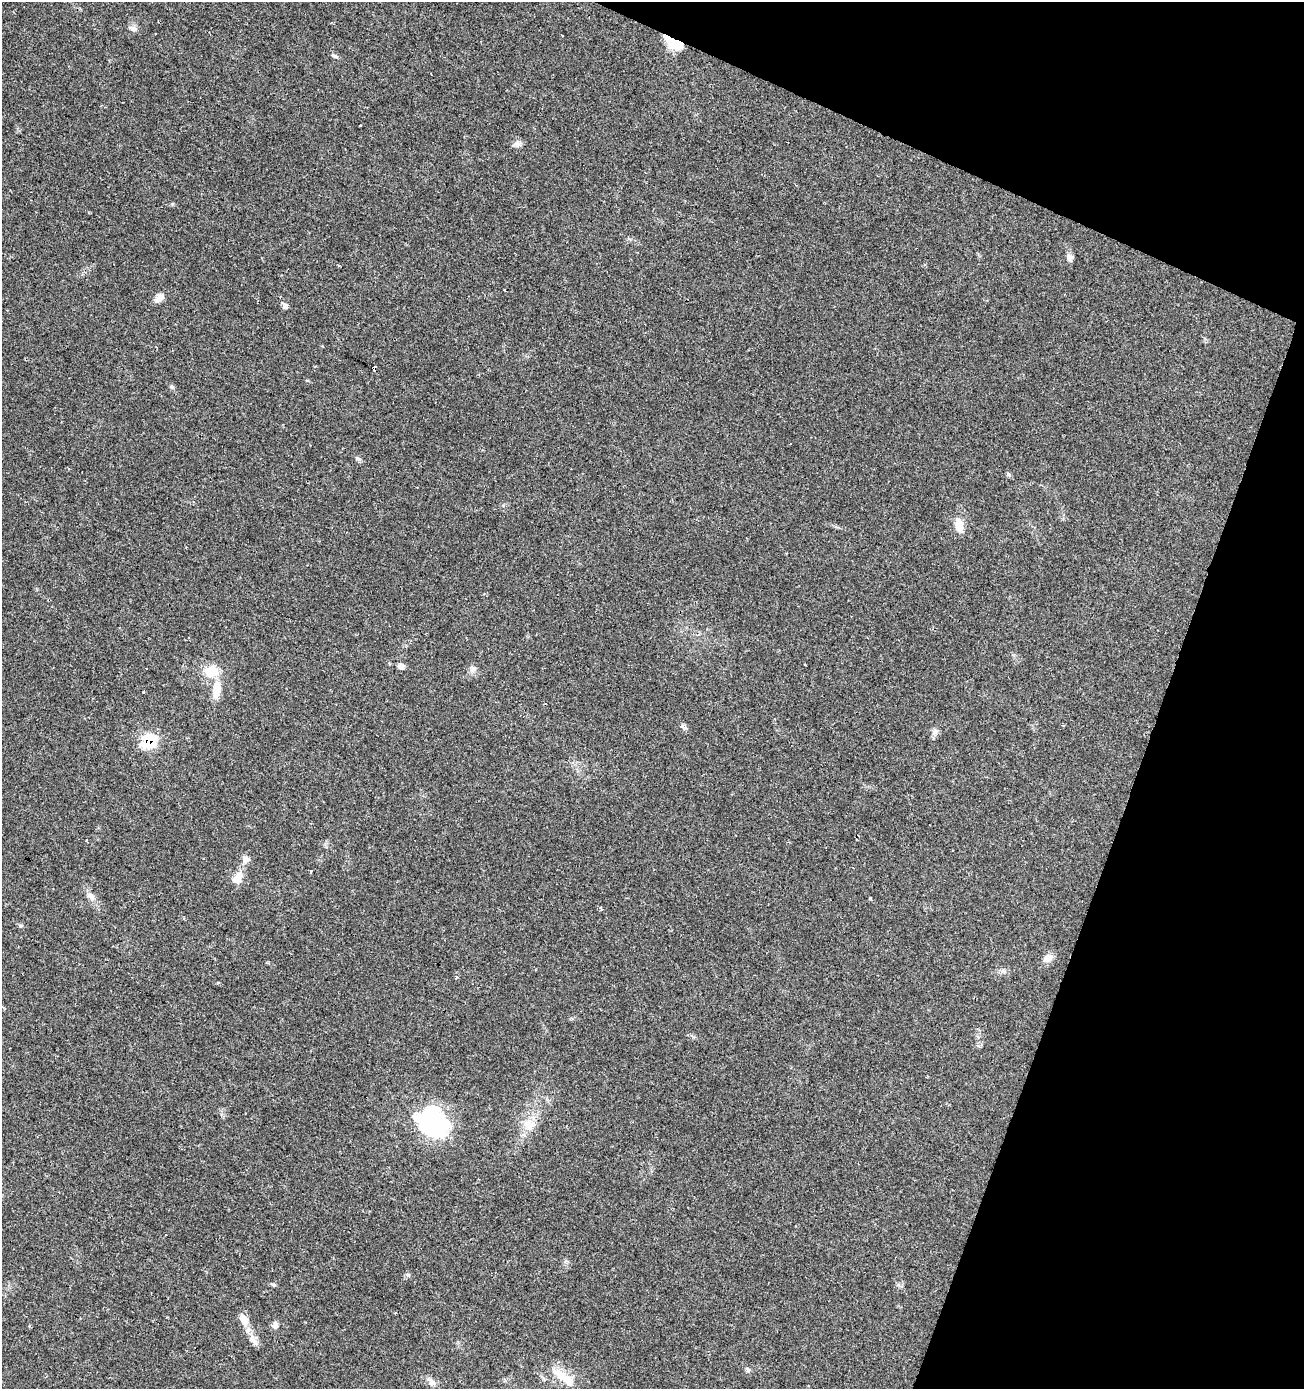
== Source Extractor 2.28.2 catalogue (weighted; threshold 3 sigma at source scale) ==
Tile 8 of 4 x 4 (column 4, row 2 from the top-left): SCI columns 4117-5418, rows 2784-4170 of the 5691 x 5558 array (HDU 1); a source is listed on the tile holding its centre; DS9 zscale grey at full resolution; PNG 1306 x 1391 px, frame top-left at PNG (2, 2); no overlay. Shown black and unused: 18% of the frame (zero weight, under 2 of 3 exposures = <1% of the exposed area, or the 3 px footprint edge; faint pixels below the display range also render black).
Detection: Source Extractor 2.28.2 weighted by HDU 2 'WHT'; one run over the whole footprint, this tile lists its part. Background 0.0504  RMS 0.0045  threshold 0.0203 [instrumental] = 3 sigma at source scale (4.5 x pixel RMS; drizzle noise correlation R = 1.50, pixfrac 1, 0.0396/0.0396 arcsec/px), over >= 5 px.
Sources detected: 47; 2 inside a brighter object's white glare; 5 cosmic-ray / hot-pixel residue — not listed; the other 40 listed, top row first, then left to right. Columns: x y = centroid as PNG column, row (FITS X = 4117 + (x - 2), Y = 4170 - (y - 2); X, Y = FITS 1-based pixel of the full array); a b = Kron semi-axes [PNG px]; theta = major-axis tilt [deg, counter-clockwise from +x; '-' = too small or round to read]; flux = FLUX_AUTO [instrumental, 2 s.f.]
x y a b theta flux
133 29 12 6 -20 1.7
673 43 21 10 -31 9.6
334 56 10 4 -23 0.92
517 144 10 6 6 1.6
1070 258 11 7 -61 1.8
159 298 13 8 50 3
285 306 8 6 -80 1.5
374 368 4 3 - 17
307 381 4 3 - 0.6
790 444 3 3 - 1.9
359 459 8 4 -31 0.89
959 525 16 11 -85 5.3
401 667 8 7 - 1.8
473 668 9 7 -26 1.8
211 671 19 16 5 8.8
216 690 24 11 83 6.5
143 692 3 3 - 2
683 727 10 4 -45 1.1
935 732 9 6 74 1.7
149 741 9 8 - 27
86 840 4 2 - 0.38
246 859 10 8 -3 2
311 871 3 2 - 0.86
238 878 16 11 62 4.9
90 896 13 7 -38 2.7
870 898 3 3 - 0.51
601 908 5 3 - 0.71
21 925 6 4 18 0.55
1048 958 13 9 35 3
457 977 3 3 - 1.5
529 1124 19 13 -11 6.1
434 1126 36 26 -2 41
165 1235 3 2 - 0.59
273 1284 6 4 -20 0.65
243 1319 17 10 -61 4.3
275 1325 9 8 - 1.8
252 1338 12 7 -89 2.6
748 1370 7 5 -63 0.95
565 1378 36 11 -33 9.1
431 1382 14 8 -46 2.4
Overlapping masked pixels (flux is a lower limit): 3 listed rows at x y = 673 43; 374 368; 149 741
Unlisted compact peaks at least as high as the median listed source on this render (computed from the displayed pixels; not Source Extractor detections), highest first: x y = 408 1275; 172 387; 1008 474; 172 204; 693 1037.